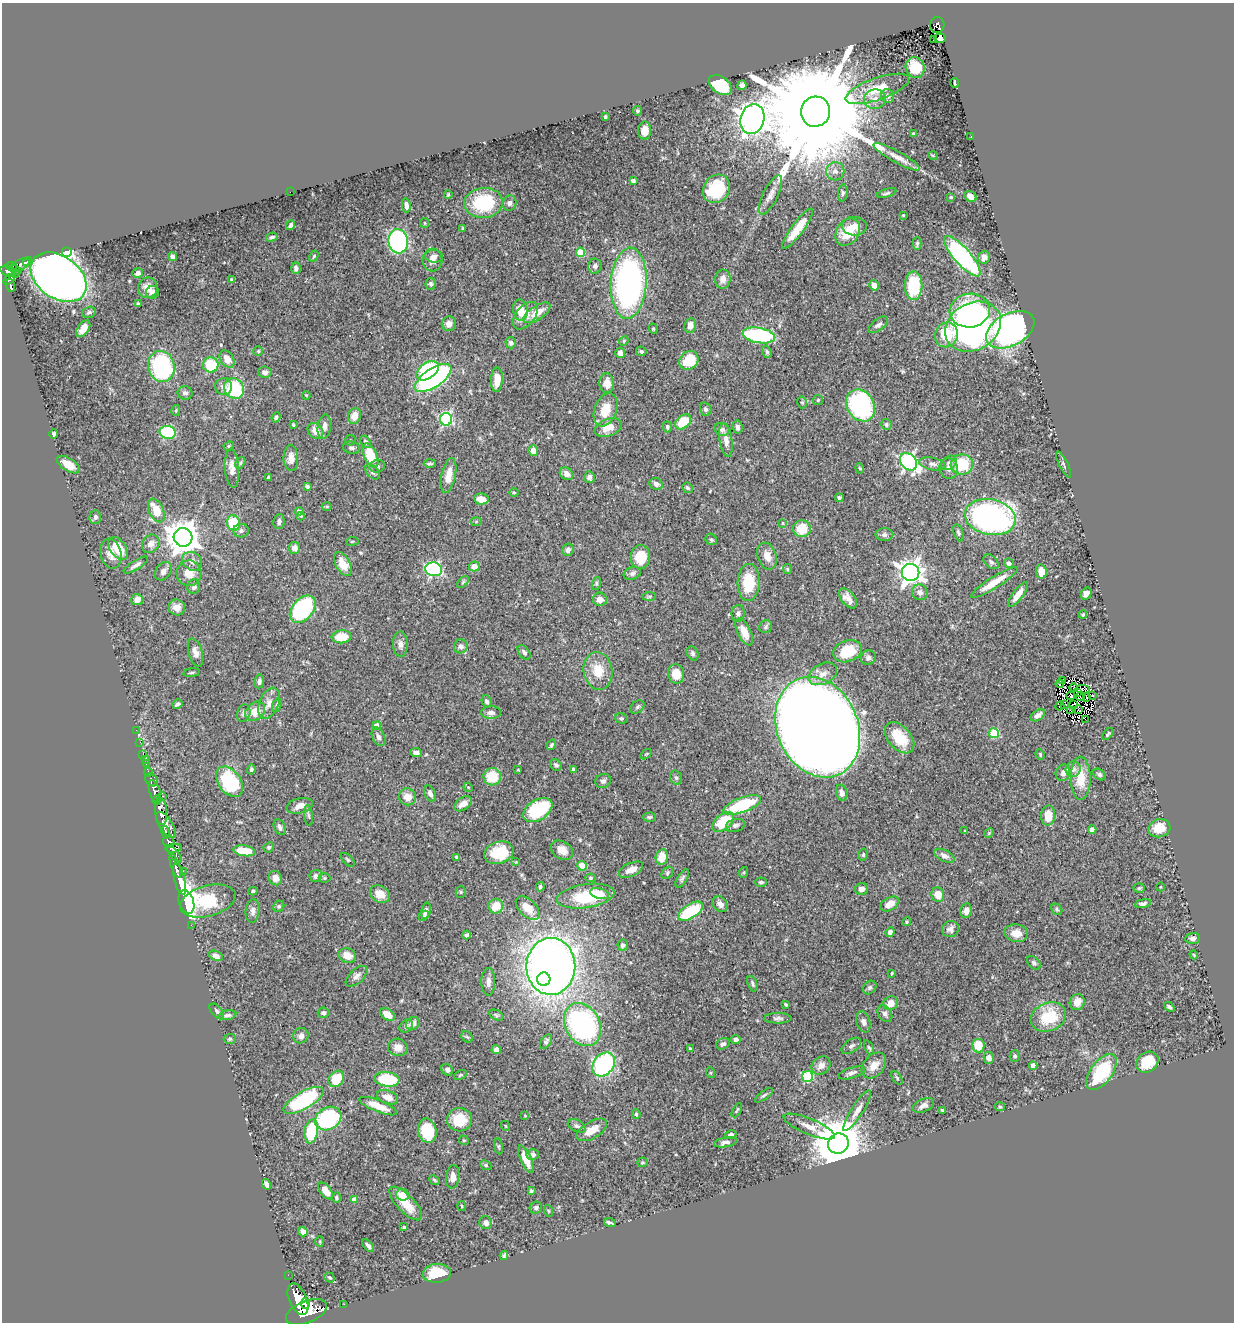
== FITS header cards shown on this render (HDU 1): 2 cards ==
NAXIS1  =                 1232
NAXIS2  =                 1320

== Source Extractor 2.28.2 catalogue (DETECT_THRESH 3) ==
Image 1232 x 1320 px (HDU 1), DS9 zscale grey, 1 PNG px = 1 image px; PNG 1236 x 1324 px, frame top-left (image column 1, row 1320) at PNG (2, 3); each listed source drawn as its Kron ellipse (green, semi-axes under 4 px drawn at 4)
Background 0.42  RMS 0.02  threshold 0.0591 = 3 sigma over >= 5 px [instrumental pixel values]
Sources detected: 472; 4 with non-positive FLUX_AUTO (blend fragments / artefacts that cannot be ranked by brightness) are neither listed nor drawn; the other 468 listed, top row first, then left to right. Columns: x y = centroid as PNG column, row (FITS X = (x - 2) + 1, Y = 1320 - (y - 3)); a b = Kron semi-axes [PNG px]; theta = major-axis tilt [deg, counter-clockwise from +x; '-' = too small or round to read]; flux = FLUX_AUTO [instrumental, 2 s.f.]
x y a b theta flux
937 25 8 7 - 140
940 38 6 4 -3 2.7
934 39 3 2 - 1.9
915 67 10 9 - 30
955 83 4 3 - 3.6
720 85 13 8 -35 85
742 85 5 4 - 3.6
877 89 33 11 19 40
888 96 7 6 - 4.1
875 99 11 9 7 11
637 111 5 4 - 2.1
816 112 15 14 - 65000
605 117 4 3 - 2.6
752 119 15 12 73 2300
644 131 9 6 87 14
913 133 4 2 - 1.3
971 136 3 2 - 8.6
933 156 5 3 - 1.1
897 157 26 5 -29 12
835 171 9 9 - 7.6
633 181 4 4 - 5.1
716 189 15 13 53 79
290 192 2 2 - 30
843 193 8 5 85 2.6
887 193 10 4 16 2.8
448 194 4 3 - 1.5
770 195 21 7 63 10
951 197 4 4 - 1.5
971 197 6 5 - 8.6
483 203 19 15 4 78
509 203 8 6 67 3.9
406 206 7 4 -79 6.7
903 215 3 3 - 1.5
425 223 5 4 - 1.5
290 225 5 3 - 2.9
854 226 12 9 -2 11
463 229 4 3 - 2
797 229 24 6 54 29
848 232 15 11 55 33
272 237 6 4 14 2.4
398 241 12 9 -82 270
917 243 6 4 89 2.2
580 252 4 4 - 48
67 253 5 5 - 210
314 256 6 4 59 1.5
434 256 9 6 -6 4.6
962 256 26 8 -49 240
173 257 4 4 - 5.2
984 257 6 5 - 7.7
433 260 11 10 - 9
27 261 5 3 - 31
20 265 11 5 24 120
12 266 5 3 - 190
595 266 7 6 - 4.1
296 268 6 4 -87 5.1
15 270 6 3 -26 100
8 271 8 5 -18 420
138 273 5 5 - 5.2
16 274 4 3 - 97
59 277 31 21 -35 1400
9 279 7 4 39 140
723 279 9 7 83 9.2
232 280 3 3 - 1.5
629 283 35 18 86 420
431 284 6 5 - 2.9
10 285 7 4 -75 180
874 285 5 4 - 9.9
914 286 14 8 89 67
148 288 10 9 - 12
152 292 7 6 - 5.8
138 304 4 3 - 2
520 310 11 7 -81 20
970 311 20 17 6 120
89 312 7 5 21 2.9
537 313 15 7 34 19
525 316 16 9 50 15
449 324 7 7 - 8.1
878 325 11 5 38 4.3
690 326 7 6 - 8.4
973 327 29 23 32 410
83 329 9 5 55 10
653 329 5 4 - 1.7
1010 330 26 16 29 550
759 335 16 7 -10 150
946 335 12 11 - 52
624 341 5 4 - 1.7
511 343 5 5 - 3.2
258 351 5 4 - 1.7
641 351 5 4 - 2.7
767 352 6 4 -71 2.4
620 353 5 5 - 8.6
227 359 9 6 -56 13
689 360 10 8 40 32
211 365 7 7 - 47
161 366 16 13 -76 150
428 371 12 8 35 150
265 372 7 5 -8 5
433 378 21 9 34 330
497 380 12 6 87 20
607 383 10 7 -86 12
224 387 8 8 - 6.8
234 388 11 9 -52 89
185 393 7 6 - 4.4
306 395 4 3 - 1
818 400 5 5 - 2
802 402 6 4 -76 2.2
861 405 17 13 -58 190
706 409 7 5 -71 3.2
176 410 5 4 - 1.6
605 410 17 11 70 27
354 416 8 6 73 14
276 417 5 4 - 2.8
446 419 6 6 - 230
683 422 9 6 40 36
886 424 5 5 - 2.4
293 425 3 2 - 1.6
324 427 12 6 82 8.8
667 427 5 4 - 2.9
737 427 6 5 - 3.8
608 428 14 8 22 16
722 429 7 6 - 4.8
315 431 9 7 -46 12
168 432 8 6 -12 99
54 434 5 4 - 3.2
350 440 6 4 45 1.5
726 440 17 6 -82 10
366 442 7 4 -57 3.4
229 446 5 4 - 1.7
351 448 8 6 -12 3.3
533 451 5 4 - 11
371 456 13 6 -65 47
291 458 13 7 -88 11
909 462 9 7 -46 320
240 463 6 4 60 2.1
430 463 6 4 2 2.2
949 463 8 6 40 4.2
932 464 13 6 -12 6
962 464 11 10 - 51
1064 464 14 3 -64 3
68 465 13 6 -32 18
377 466 8 6 14 3.3
232 468 19 7 -86 13
860 468 5 4 - 1.7
949 468 10 9 - 7.2
372 472 8 6 -49 4.2
567 474 7 5 -33 8.2
448 476 17 7 78 18
269 477 4 3 - 3.5
589 477 6 5 - 4.5
656 484 7 5 -26 4.6
307 486 4 3 - 2.2
687 488 5 5 - 2.7
514 493 5 3 - 1.2
839 498 4 4 - 2.4
481 499 7 5 -8 15
327 507 5 3 - 1.5
156 511 13 7 -65 27
299 511 4 4 - 4.4
301 516 4 3 - 1.4
95 517 7 6 - 3.6
990 517 26 17 -12 400
476 521 6 4 2 1.4
279 522 7 5 84 4.3
233 523 8 6 -78 44
783 523 3 3 - 1.1
802 529 9 8 - 30
241 531 7 6 - 4
958 533 9 4 -72 2.8
884 535 9 6 -2 4.7
183 537 9 9 - 2400
711 539 6 5 - 2.5
352 541 6 3 8 1.4
151 544 10 8 52 8.7
118 548 13 8 -56 32
294 548 6 5 - 7.9
568 550 6 5 - 4.9
111 553 15 10 -76 12
767 556 14 9 -72 13
640 557 12 9 89 38
192 561 11 8 -37 8.1
991 562 9 6 -44 3.4
1009 563 5 5 - 3.9
343 564 13 7 -61 25
136 565 14 4 32 5.9
474 566 5 5 - 14
434 569 8 7 - 250
787 569 5 4 - 1.8
163 571 10 7 51 6.7
910 572 9 8 - 1100
1041 572 7 5 -83 22
189 573 13 12 - 18
632 573 9 6 21 4.2
463 582 7 4 46 2.6
749 582 19 11 88 45
994 582 27 5 32 24
596 583 7 4 72 1.8
194 587 7 6 - 4.5
920 592 8 7 - 5.8
1018 594 14 5 54 12
1086 594 6 5 - 5.7
649 596 7 4 1 2.2
848 598 12 6 -50 9.6
600 599 7 6 - 8.7
137 600 6 5 - 11
177 607 8 7 - 9.2
303 609 16 10 49 170
738 613 8 6 82 4.5
1083 615 4 4 - 2
766 627 7 6 - 3.2
744 632 14 6 -64 17
341 637 10 6 7 29
400 644 12 7 -88 6.5
461 646 7 7 - 5.4
847 651 15 10 19 42
524 652 8 5 -53 3.9
195 653 14 7 -74 8.7
693 653 7 5 -60 3.1
868 658 8 7 - 4.3
598 671 19 14 -79 28
191 673 8 3 7 1.8
676 674 9 8 - 19
823 674 15 10 28 13
1063 680 2 2 - 1.5
259 681 7 4 83 4.4
1060 684 4 3 - 4.1
1074 688 4 2 - 1.3
1083 689 7 2 -6 0.41
1077 693 4 2 - 1.6
1092 695 3 2 - 570
1071 696 4 3 - 0.76
1080 696 4 2 - 2.4
1086 697 2 2 - 0.91
487 701 6 4 -67 3.8
269 703 16 10 67 12
177 704 5 3 - 3.5
1073 704 4 2 - 0.62
277 705 7 4 68 2.3
1064 705 3 2 - 1.7
1060 706 5 2 - 1.1
638 707 8 5 42 3
1071 710 4 2 - 0.6
1079 710 3 2 - 0.89
255 711 11 8 43 19
491 712 10 6 -1 6.6
244 713 9 6 70 4.2
1038 715 8 5 34 6.5
621 718 6 5 - 2.4
1085 719 2 2 - 1400
377 726 4 4 - 14
818 727 52 40 -66 3600
136 730 2 2 - 4
994 733 5 5 - 60
1108 734 7 3 49 2.2
378 737 10 6 -67 5.4
899 738 18 11 -48 44
140 742 3 2 - 5.6
551 745 5 3 - 2.3
416 753 6 4 -6 5.9
143 754 3 2 - 18
646 754 6 3 36 1.4
1040 755 5 4 - 1.7
145 759 2 2 - 7.5
146 763 3 3 - 34
556 765 6 5 - 3.5
251 769 5 4 - 3
573 769 4 3 - 2.8
1073 769 8 7 - 6.6
518 770 3 2 - 0.8
149 772 4 3 - 130
1063 773 8 7 - 6.3
1099 774 7 5 -39 3.2
492 777 9 8 - 37
676 778 7 5 -72 3
1081 778 21 10 90 29
151 780 7 5 -48 230
603 781 8 7 - 4.1
230 782 17 11 -54 110
468 787 5 4 - 1.4
155 791 11 5 -72 900
842 793 8 5 -73 6.2
430 794 8 5 -68 6
162 796 2 2 - 17
408 797 9 8 - 14
157 800 5 3 - 270
463 804 10 6 33 10
742 805 20 7 20 83
300 806 13 7 13 11
538 810 16 10 33 81
161 811 14 6 -84 1700
308 815 10 4 -84 2.7
1048 816 10 7 88 23
650 817 6 4 1 2
723 822 12 7 40 45
166 825 15 6 -57 890
736 825 10 6 14 4.4
280 827 8 5 -65 4.2
1159 828 11 9 16 19
1092 829 4 4 - 13
965 831 3 3 - 1.4
166 832 6 3 -79 300
989 833 5 4 - 1.5
169 841 6 5 - 390
269 847 5 4 - 2.2
174 848 8 4 6 310
562 850 12 8 -33 14
244 851 11 5 -8 37
499 853 15 11 19 46
174 854 11 4 -51 270
863 855 6 4 77 2.2
944 856 11 5 -27 5.8
457 857 4 4 - 2.3
662 857 8 6 78 20
348 860 9 4 -42 2.3
516 862 4 3 - 1.1
175 866 12 4 -71 780
582 866 4 4 - 35
631 870 13 6 25 12
183 871 2 2 - 10
744 872 5 3 - 1.6
667 873 7 5 48 2.2
316 876 6 6 - 5
275 878 7 6 - 9.7
325 878 6 5 - 2.3
590 878 5 4 - 1.6
682 878 10 4 60 3.3
180 879 16 5 -76 1500
761 882 6 4 -2 2.6
540 887 4 4 - 2.4
1160 887 4 3 - 0.96
1139 888 5 5 - 2.1
861 889 6 6 - 6.7
253 891 5 3 - 2
461 892 5 5 - 2
600 893 9 5 -13 10
380 894 10 8 -30 18
938 895 7 6 - 16
586 896 29 11 9 78
208 901 28 15 16 250
186 902 12 7 -72 200
1143 903 8 4 10 3.4
720 904 9 6 -48 7.4
890 904 10 6 30 12
279 906 6 5 - 2.2
496 906 7 7 - 22
528 908 14 8 -44 20
1057 909 6 5 - 2.2
426 910 8 4 78 5.9
253 911 12 7 83 6.5
691 911 14 7 31 74
966 911 7 5 79 9.3
424 916 5 4 - 2.3
906 922 4 4 - 2.2
191 925 2 2 - 7.8
950 929 8 8 - 5.6
890 932 5 4 - 4.7
1016 933 12 8 -9 15
466 935 4 4 - 3.6
1193 938 7 5 3 4.5
623 945 5 5 - 3.4
347 955 9 7 -23 15
1194 955 4 3 - 1.1
216 956 7 4 -24 7
1034 963 8 5 -46 3
551 966 28 24 89 1400
892 973 4 3 - 1.5
357 976 13 7 42 6.6
544 979 7 6 - 200
488 982 14 7 -90 8.4
752 984 8 4 -68 2.7
870 988 7 6 - 3.1
1077 1002 8 7 - 13
891 1003 7 6 - 11
786 1005 4 3 - 1.8
1169 1007 6 4 -41 3
217 1011 9 5 -48 3.2
324 1013 6 5 - 4.2
387 1014 8 5 -36 17
885 1014 9 6 -57 5
227 1015 9 4 13 3.9
496 1015 7 5 -27 2.5
1048 1017 18 14 22 55
778 1018 13 5 0 4.2
863 1022 11 6 -73 5
413 1023 7 6 - 9.5
583 1024 23 17 -62 280
406 1026 7 5 40 3.7
301 1036 8 7 - 6
467 1037 6 5 - 2.2
230 1039 6 5 - 2
736 1039 5 4 - 4.8
546 1042 8 5 57 3.4
723 1044 7 5 23 4.3
978 1045 7 6 - 27
851 1046 11 6 34 4.6
398 1047 10 8 -13 10
869 1048 7 4 -64 2.3
690 1049 4 4 - 1.9
496 1050 5 4 - 6.8
1015 1056 5 5 - 2.5
989 1058 6 5 - 6.2
1147 1062 12 9 35 34
604 1064 13 10 52 180
821 1065 10 8 41 9.4
874 1065 14 10 48 16
1033 1066 4 4 - 13
447 1070 6 5 - 4.7
1101 1072 21 10 54 82
711 1073 5 3 - 1.5
852 1073 14 5 17 5.3
460 1075 7 4 27 1.9
808 1076 6 5 - 88
897 1078 8 4 -55 1.9
336 1079 9 7 51 40
387 1079 12 7 -7 72
764 1095 11 4 36 2.7
387 1097 11 6 -23 12
303 1100 22 8 30 120
923 1105 11 6 24 7.3
378 1106 20 5 -22 23
1000 1107 5 4 - 1.6
737 1110 7 2 60 1.2
942 1110 4 3 - 1.7
857 1111 24 6 58 9.9
636 1114 5 3 - 2.1
525 1116 4 3 - 1
328 1118 14 11 31 170
459 1120 12 11 - 35
506 1126 5 3 - 0.94
577 1126 10 5 -28 3.7
809 1127 27 8 -22 14
592 1130 17 8 31 21
311 1131 12 6 81 74
427 1131 12 9 -79 59
731 1135 6 4 14 2.8
464 1140 5 4 - 1.6
726 1142 12 4 11 5.2
838 1144 10 10 - 8100
499 1146 8 4 -82 1.9
533 1154 6 5 - 4.1
526 1159 14 5 -66 22
642 1162 5 4 - 1.7
486 1165 6 4 -23 2.3
453 1177 11 6 84 11
435 1180 5 4 - 2.1
266 1184 5 4 - 5.6
326 1191 10 5 -52 16
531 1191 4 3 - 2.4
402 1195 6 5 - 20
336 1198 5 4 - 2.7
354 1200 4 4 - 12
406 1203 22 8 -46 29
461 1206 5 3 - 1.3
536 1208 6 6 - 3.6
549 1211 6 4 -70 1.4
486 1223 6 6 - 8
610 1223 6 3 -19 3.5
404 1227 4 3 - 1.6
303 1232 5 4 - 6.8
320 1241 5 3 - 1.2
368 1246 7 4 -48 4
504 1255 4 3 - 2.4
437 1273 14 9 4 36
288 1275 2 2 - 10
329 1277 5 4 - 2.1
298 1299 17 8 -67 3000
305 1304 5 4 - 600
344 1304 2 2 - 8.3
306 1312 21 11 22 3400
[4 non-positive-flux detections neither listed nor drawn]